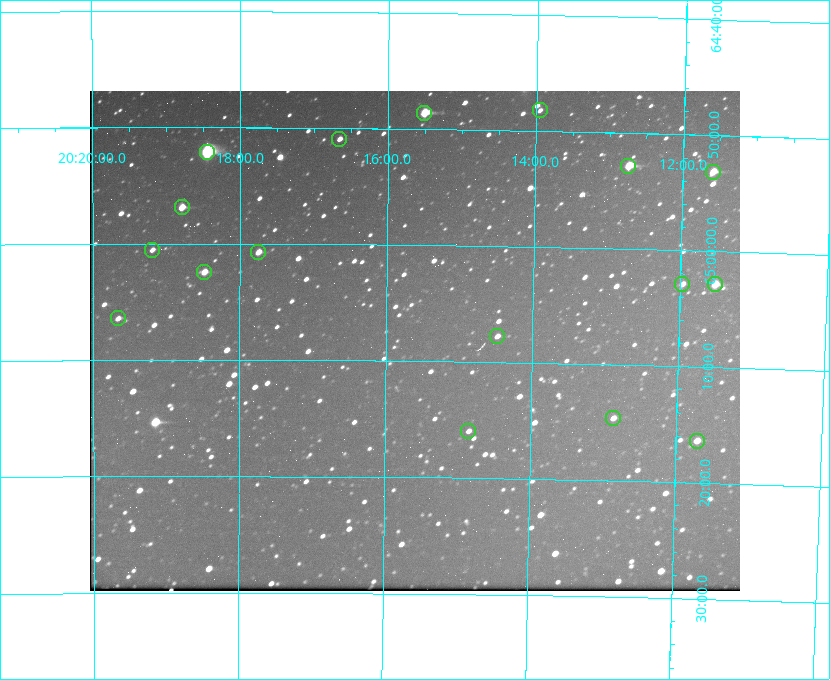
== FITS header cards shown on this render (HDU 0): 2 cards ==
NAXIS1  =                  650 / Width of table row in bytes
NAXIS2  =                  500 / Number of rows in table

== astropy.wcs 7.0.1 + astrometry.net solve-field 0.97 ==
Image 650 x 500 px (HDU 0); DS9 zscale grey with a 90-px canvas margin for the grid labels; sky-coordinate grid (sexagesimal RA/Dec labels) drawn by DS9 from the SOLVED WCS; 17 Tycho-2 reference stars matched to detected sources circled (green)
Header WCS: none
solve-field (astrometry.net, Tycho-2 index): SOLVED blind (the file carries no WCS)
Solved WCS: RA---TAN-SIP/DEC--TAN-SIP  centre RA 20:15:36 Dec +65:08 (303.90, +65.14 deg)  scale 5.17 arcsec/px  FOV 56.0' x 43.1'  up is +179 deg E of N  parity flipped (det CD > 0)
(file carries no celestial WCS; the grid is the blind solution)
Tycho-2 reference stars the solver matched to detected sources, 17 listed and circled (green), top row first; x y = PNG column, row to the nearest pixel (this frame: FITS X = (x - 94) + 1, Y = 500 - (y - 91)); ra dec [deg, ICRS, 3 dp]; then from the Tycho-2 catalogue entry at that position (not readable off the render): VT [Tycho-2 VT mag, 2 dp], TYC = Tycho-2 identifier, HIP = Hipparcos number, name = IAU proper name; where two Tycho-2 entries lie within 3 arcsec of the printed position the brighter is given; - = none
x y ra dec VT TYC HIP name
544 110 303.488 +64.804 11.29 4240-68-1 - -
428 113 303.878 +64.810 8.93 4240-794-1 - -
343 139 304.164 +64.849 10.65 4240-315-1 - -
211 152 304.612 +64.868 7.89 4241-1703-1 100101 -
632 166 303.184 +64.880 9.02 4240-488-1 - -
717 172 302.897 +64.886 9.40 4240-717-1 - -
186 207 304.698 +64.948 10.27 4241-1684-1 - -
156 250 304.798 +65.009 11.15 4241-1628-1 - -
262 252 304.437 +65.012 10.41 4241-1775-1 - -
208 272 304.620 +65.041 10.25 4241-1573-1 - -
686 284 302.992 +65.048 11.44 4240-88-1 - -
719 284 302.882 +65.048 10.25 4240-98-1 - -
122 318 304.916 +65.107 11.17 4241-1518-1 - -
501 336 303.620 +65.129 11.18 4240-34-1 - -
617 418 303.217 +65.244 11.17 4240-236-1 - -
472 431 303.713 +65.266 11.45 4240-564-1 - -
701 441 302.928 +65.273 10.74 4240-760-1 - -